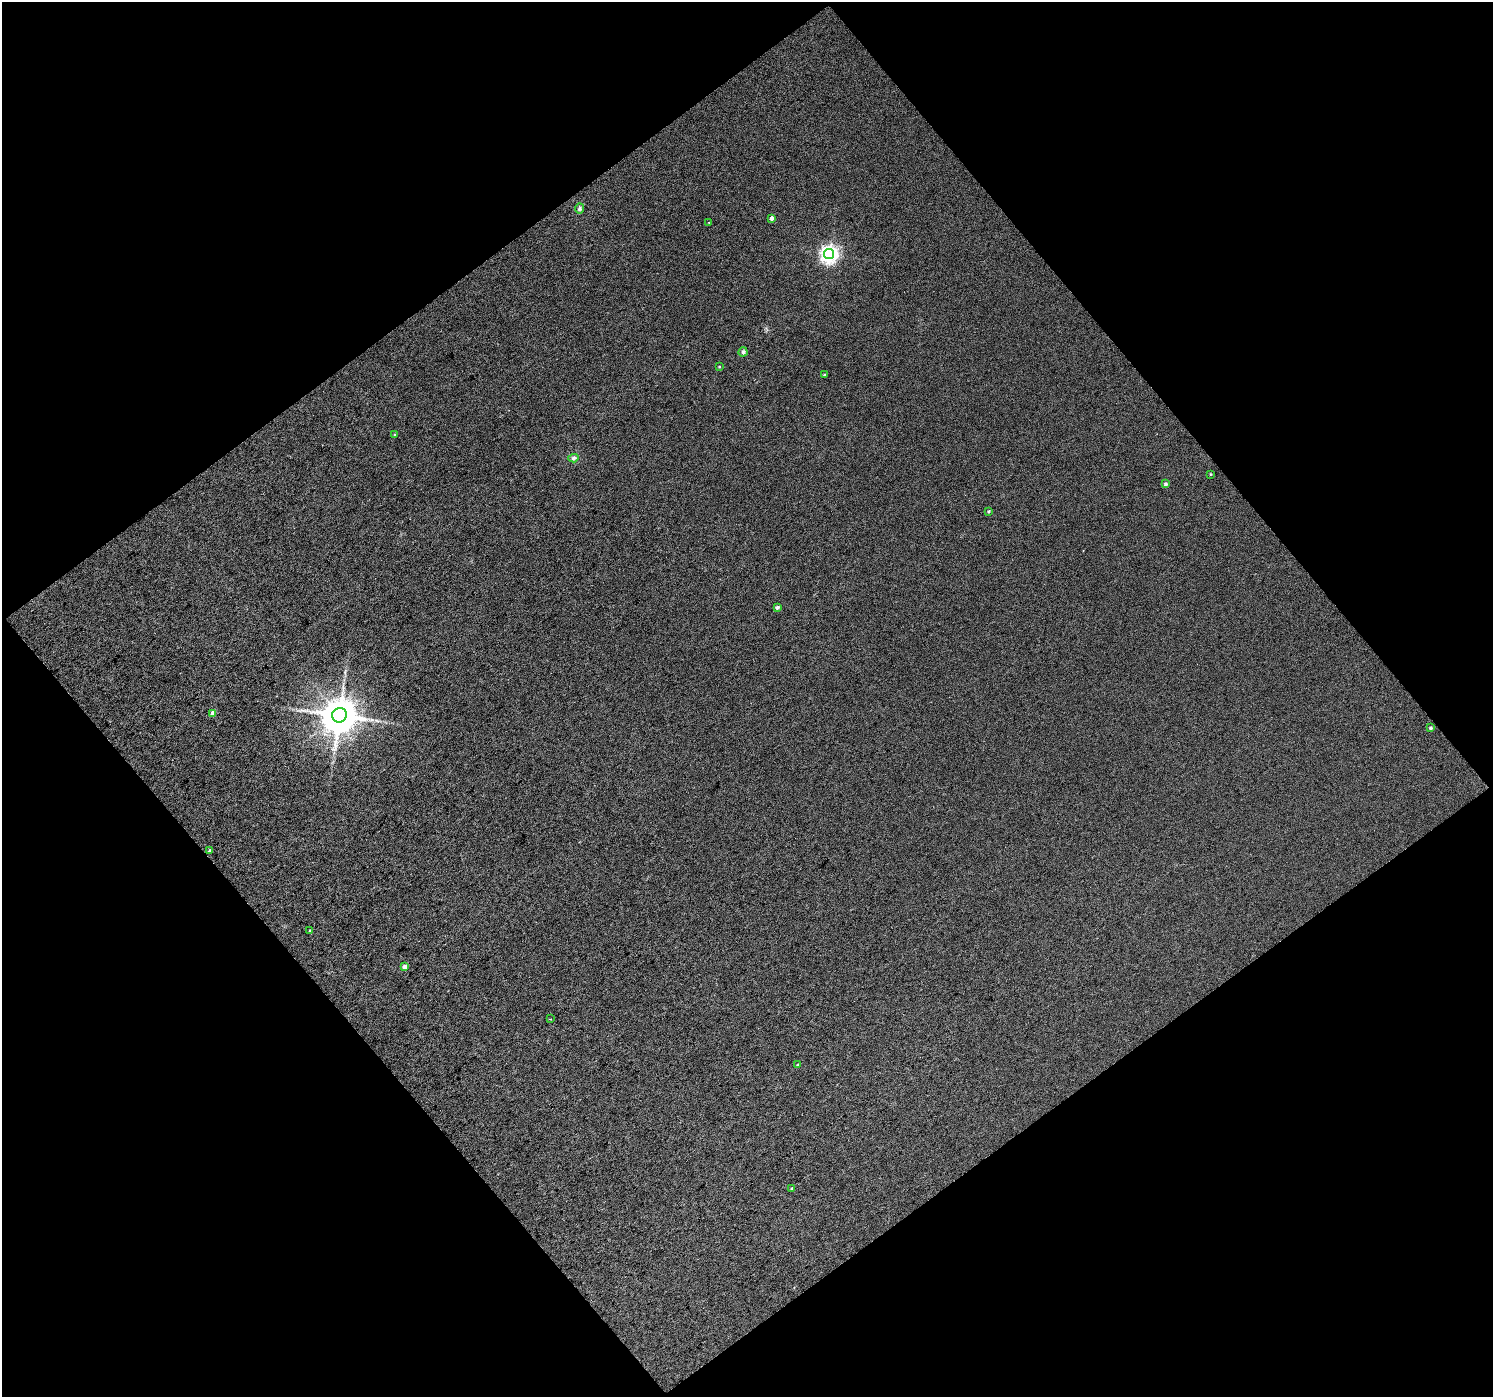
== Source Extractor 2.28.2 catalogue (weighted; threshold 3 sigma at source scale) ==
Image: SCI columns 3-2983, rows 95-2884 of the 2983 x 2960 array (HDU 1 of 3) = the unmasked area's bounding box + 8 px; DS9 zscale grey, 2 x 2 block average (1 PNG px = mean of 2 x 2 image px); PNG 1495 x 1399 px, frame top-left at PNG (2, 2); each listed source drawn as its Kron ellipse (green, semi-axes under 4 px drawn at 4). Shown black and unused: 50% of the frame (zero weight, under 3 of 4 exposures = <1% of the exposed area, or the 3 px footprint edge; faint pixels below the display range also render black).
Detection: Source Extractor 2.28.2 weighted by HDU 2 'WHT'. Background 0.0201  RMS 0.011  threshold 0.0505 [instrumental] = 3 sigma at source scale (4.5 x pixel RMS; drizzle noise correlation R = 1.50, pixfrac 1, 0.0396/0.0396 arcsec/px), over >= 5 px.
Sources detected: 22; all 22 listed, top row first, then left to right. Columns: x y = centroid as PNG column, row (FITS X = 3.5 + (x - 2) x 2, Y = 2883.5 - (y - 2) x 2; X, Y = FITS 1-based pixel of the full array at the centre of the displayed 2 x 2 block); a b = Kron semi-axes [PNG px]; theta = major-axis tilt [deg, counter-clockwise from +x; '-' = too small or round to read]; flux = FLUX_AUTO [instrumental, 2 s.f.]
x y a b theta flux
579 208 5 4 - 5.3
772 218 3 3 - 10
709 222 2 2 - 0.93
829 254 5 5 - 1000
743 352 5 4 - 5.1
719 366 3 2 - 2
824 375 3 3 - 2.5
395 435 3 3 - 3
573 458 5 4 - 5.5
1211 474 3 2 - 2.4
1165 484 3 3 - 6.1
989 511 3 2 - 3.3
777 607 3 3 - 6.3
213 713 3 3 - 17
339 715 7 7 - 6600
1431 728 3 2 - 4.7
210 850 3 3 - 2.9
310 930 4 3 - 2.7
405 966 3 3 - 15
550 1019 2 2 - 1.5
798 1065 3 2 - 4.8
792 1188 3 2 - 2.9